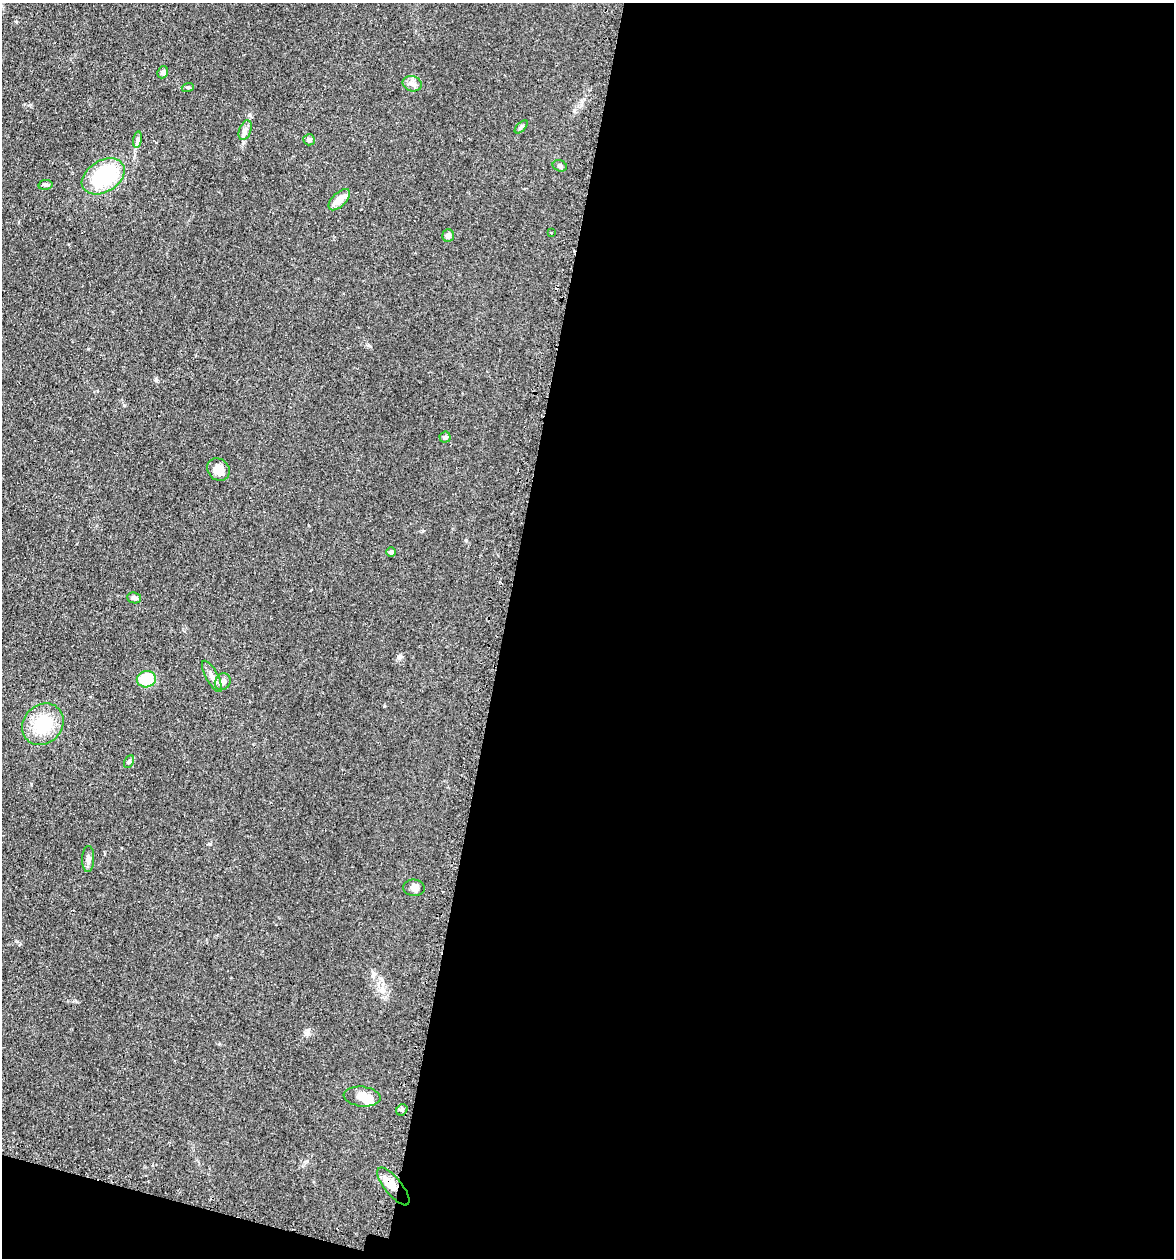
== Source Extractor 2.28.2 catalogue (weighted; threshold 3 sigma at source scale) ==
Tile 16 of 4 x 4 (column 4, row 4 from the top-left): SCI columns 3782-4953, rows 24-1279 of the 5097 x 5069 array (HDU 1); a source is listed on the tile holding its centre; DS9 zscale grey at full resolution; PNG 1176 x 1260 px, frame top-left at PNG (2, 3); each listed source drawn as its Kron ellipse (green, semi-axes under 4 px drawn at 4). Shown black and unused: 59% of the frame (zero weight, under 2 of 3 exposures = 3% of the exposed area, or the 3 px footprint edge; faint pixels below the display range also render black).
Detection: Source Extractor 2.28.2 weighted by HDU 2 'WHT'; one run over the whole footprint, this tile lists its part. Background 0.0402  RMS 0.0056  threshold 0.025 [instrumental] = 3 sigma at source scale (4.5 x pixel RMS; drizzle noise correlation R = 1.50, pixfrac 1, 0.05/0.05 arcsec/px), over >= 5 px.
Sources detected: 28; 1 inside a brighter object's white glare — neither listed nor drawn; the other 27 listed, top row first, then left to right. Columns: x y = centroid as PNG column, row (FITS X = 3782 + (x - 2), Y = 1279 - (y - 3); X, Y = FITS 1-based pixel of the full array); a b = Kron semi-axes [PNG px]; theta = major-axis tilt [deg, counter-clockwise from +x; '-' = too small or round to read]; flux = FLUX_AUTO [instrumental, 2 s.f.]
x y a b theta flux
163 72 6 5 - 1.4
412 84 9 7 -16 2.5
188 87 6 4 18 0.68
521 127 8 4 45 0.87
245 130 10 6 70 2
138 140 8 4 82 1.2
309 140 6 5 - 1.3
560 166 7 5 -17 1.1
103 176 23 15 31 38
45 185 7 5 11 0.99
339 200 13 7 44 6.6
551 233 3 3 - 0.5
448 236 6 5 - 2.4
445 437 5 5 - 0.97
218 470 12 10 -43 5.2
391 552 5 5 - 1.5
134 598 7 5 -9 1.6
212 676 17 6 -61 2.9
146 679 9 8 - 18
223 682 9 7 55 3.2
43 724 22 19 45 22
129 762 7 4 63 1
88 859 13 6 88 2.2
414 888 11 8 -6 2.4
362 1096 18 10 -7 7.5
402 1110 6 5 - 1.2
393 1186 23 8 -51 8.4
Overlapping masked pixels (flux is a lower limit): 1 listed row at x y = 393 1186
Unlisted compact peaks at least as high as the median listed source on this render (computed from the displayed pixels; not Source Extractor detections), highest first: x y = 384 706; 156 380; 210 844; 124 405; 466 540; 399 658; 306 1034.